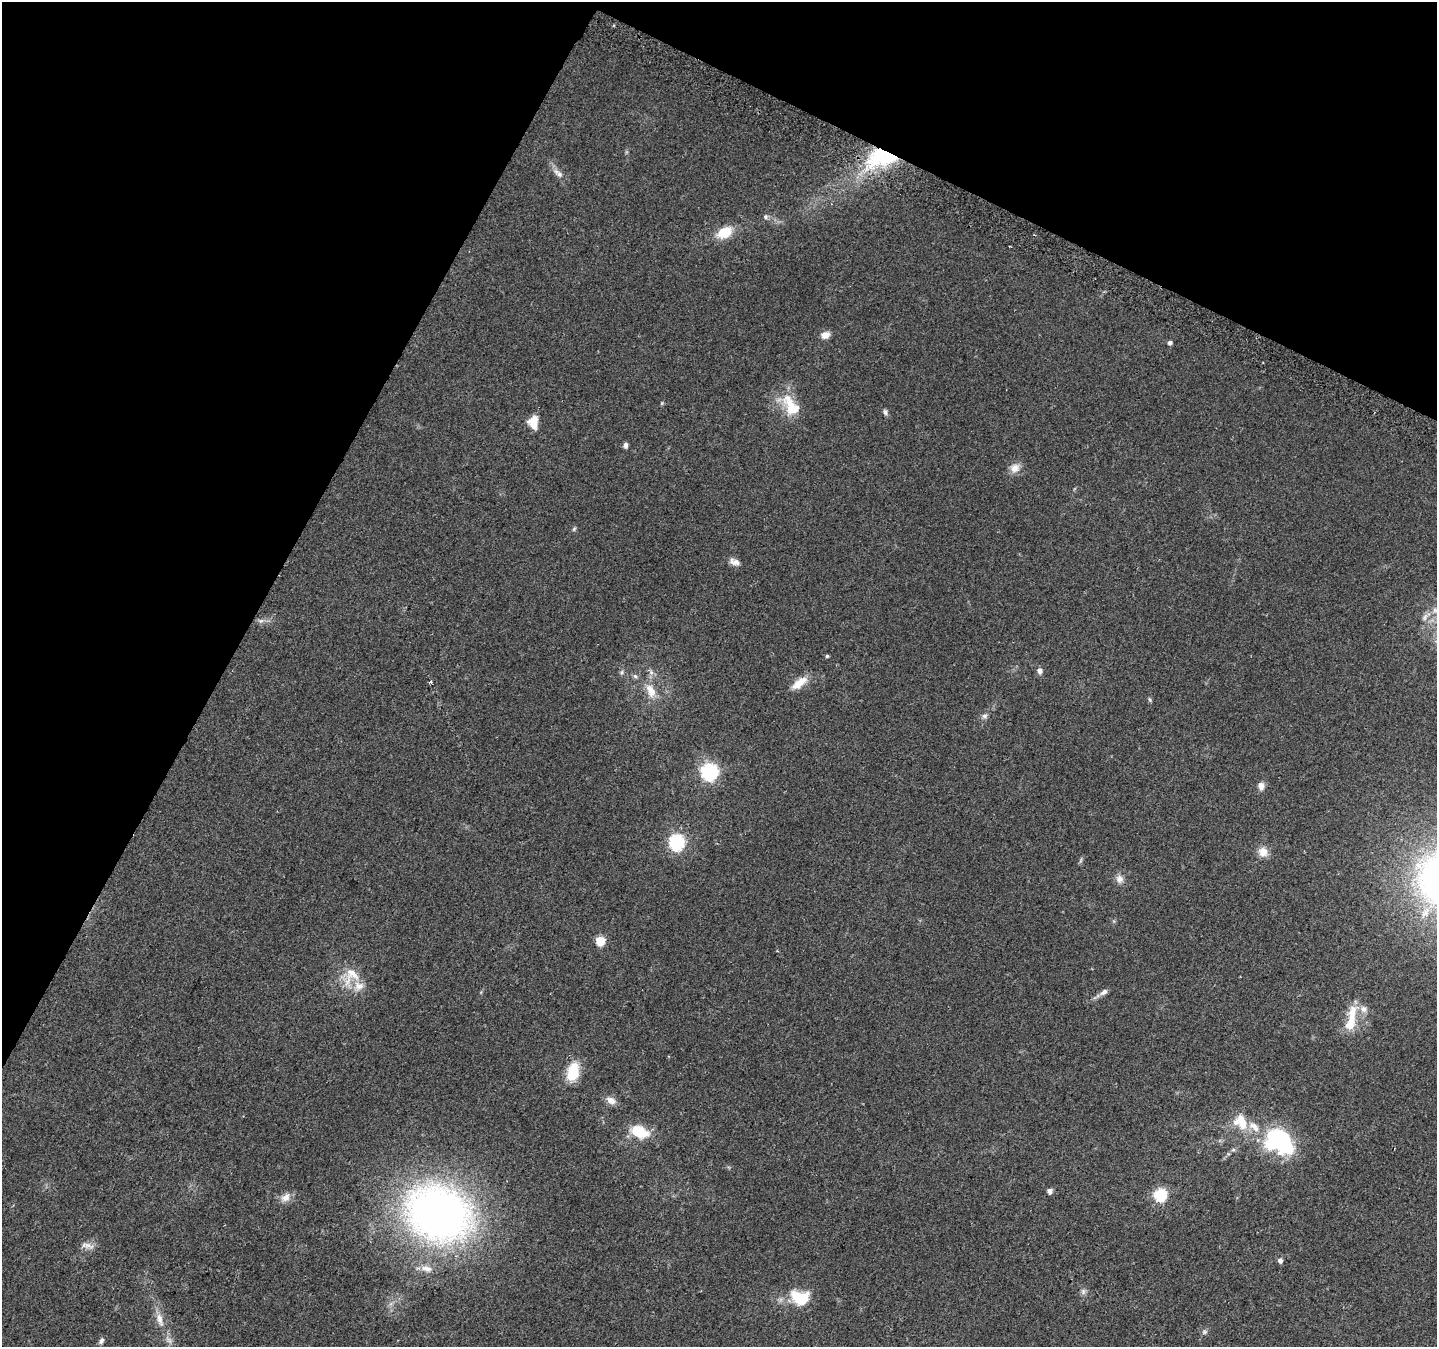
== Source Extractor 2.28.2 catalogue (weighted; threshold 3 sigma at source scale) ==
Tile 2 of 4 x 4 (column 2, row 1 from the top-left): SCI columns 1460-2894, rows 4332-5676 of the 5781 x 5906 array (HDU 1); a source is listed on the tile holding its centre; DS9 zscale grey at full resolution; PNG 1439 x 1349 px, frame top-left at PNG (2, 2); no overlay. Shown black and unused: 26% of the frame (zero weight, under 2 of 3 exposures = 2% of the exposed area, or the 3 px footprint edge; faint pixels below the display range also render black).
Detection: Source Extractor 2.28.2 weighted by HDU 2 'WHT'; one run over the whole footprint, this tile lists its part. Background 0.0588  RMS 0.008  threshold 0.0362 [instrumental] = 3 sigma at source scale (4.5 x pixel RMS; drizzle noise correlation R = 1.50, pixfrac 1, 0.0396/0.0396 arcsec/px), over >= 5 px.
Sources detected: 59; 1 inside a brighter object's white glare — not listed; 6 inside a brighter listed object's ellipse — not listed separately; the other 52 listed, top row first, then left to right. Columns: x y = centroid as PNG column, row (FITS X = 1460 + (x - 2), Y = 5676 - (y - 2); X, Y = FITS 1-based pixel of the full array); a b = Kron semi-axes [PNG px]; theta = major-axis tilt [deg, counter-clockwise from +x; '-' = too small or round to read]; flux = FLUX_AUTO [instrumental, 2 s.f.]
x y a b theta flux
880 155 39 25 38 66
558 173 18 7 -41 4.9
766 217 7 6 - 1.8
725 232 16 10 28 19
825 335 11 8 21 5
1170 343 5 5 - 2.3
792 408 31 18 -49 22
885 412 8 5 -75 1.9
533 422 14 10 -84 11
625 445 7 5 90 2.5
1015 468 13 12 - 6.5
574 529 7 4 46 1.1
734 562 14 8 -22 4.4
1435 610 7 6 - 2.3
1425 617 10 5 76 2.6
261 621 8 5 19 2.2
827 656 4 4 - 1.2
1040 671 7 6 - 3.3
622 672 6 4 72 1.3
635 676 6 6 - 1.7
430 682 3 3 - 2.4
800 683 23 9 37 11
651 691 21 11 -65 11
1150 700 7 3 -71 0.99
985 716 8 7 - 2.2
709 772 7 7 - 220
1261 786 10 8 -83 4.1
677 842 7 6 - 150
1263 852 13 12 - 7.2
1120 879 10 9 - 4.6
600 941 5 5 - 31
352 974 24 14 -34 16
1104 992 12 6 38 3.1
1350 1023 23 12 74 17
573 1072 21 13 76 22
611 1100 12 8 -29 5.5
1240 1122 23 17 -54 18
639 1132 20 12 -24 22
1280 1141 29 21 -27 100
1233 1150 6 4 19 1.3
1050 1191 5 5 - 4
1161 1195 6 6 - 100
285 1197 15 10 40 5.9
438 1213 71 56 -24 410
87 1245 19 7 -13 4.7
1280 1261 6 5 - 2.7
427 1269 16 8 -13 6.1
1083 1292 7 6 - 2.1
801 1298 21 14 -10 27
160 1319 20 8 -74 7.8
1204 1332 7 5 -90 1.7
101 1341 8 6 57 2.1
Overlapping masked pixels (flux is a lower limit): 1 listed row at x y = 880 155